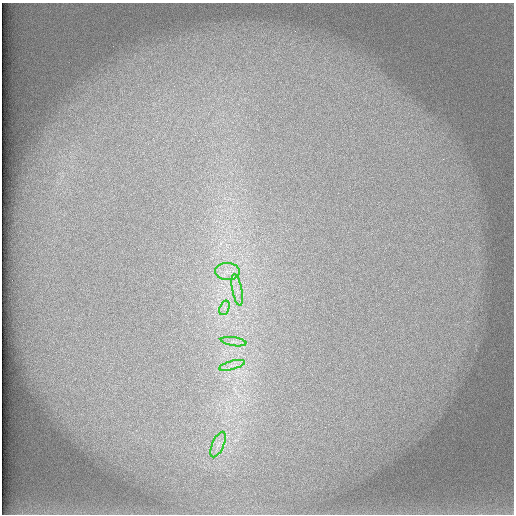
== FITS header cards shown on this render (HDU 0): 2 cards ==
NAXIS1  =                  512 /
NAXIS2  =                  512 /

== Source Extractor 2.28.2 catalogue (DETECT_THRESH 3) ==
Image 512 x 512 px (HDU 0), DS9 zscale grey, 1 PNG px = 1 image px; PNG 516 x 516 px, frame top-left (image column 1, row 512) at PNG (2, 3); each listed source drawn as its Kron ellipse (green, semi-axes under 4 px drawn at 4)
Background 102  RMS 3.3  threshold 9.87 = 3 sigma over >= 5 px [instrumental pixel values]
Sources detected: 6; all 6 listed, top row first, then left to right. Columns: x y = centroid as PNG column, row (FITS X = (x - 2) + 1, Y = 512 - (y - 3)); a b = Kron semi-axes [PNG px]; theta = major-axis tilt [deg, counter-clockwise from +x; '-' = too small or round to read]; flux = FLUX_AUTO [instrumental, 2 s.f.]
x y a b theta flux
227 272 12 8 -3 2300
237 290 16 5 -80 1600
224 308 8 4 71 820
234 342 13 4 -8 950
232 365 13 3 15 920
218 444 13 6 66 1500